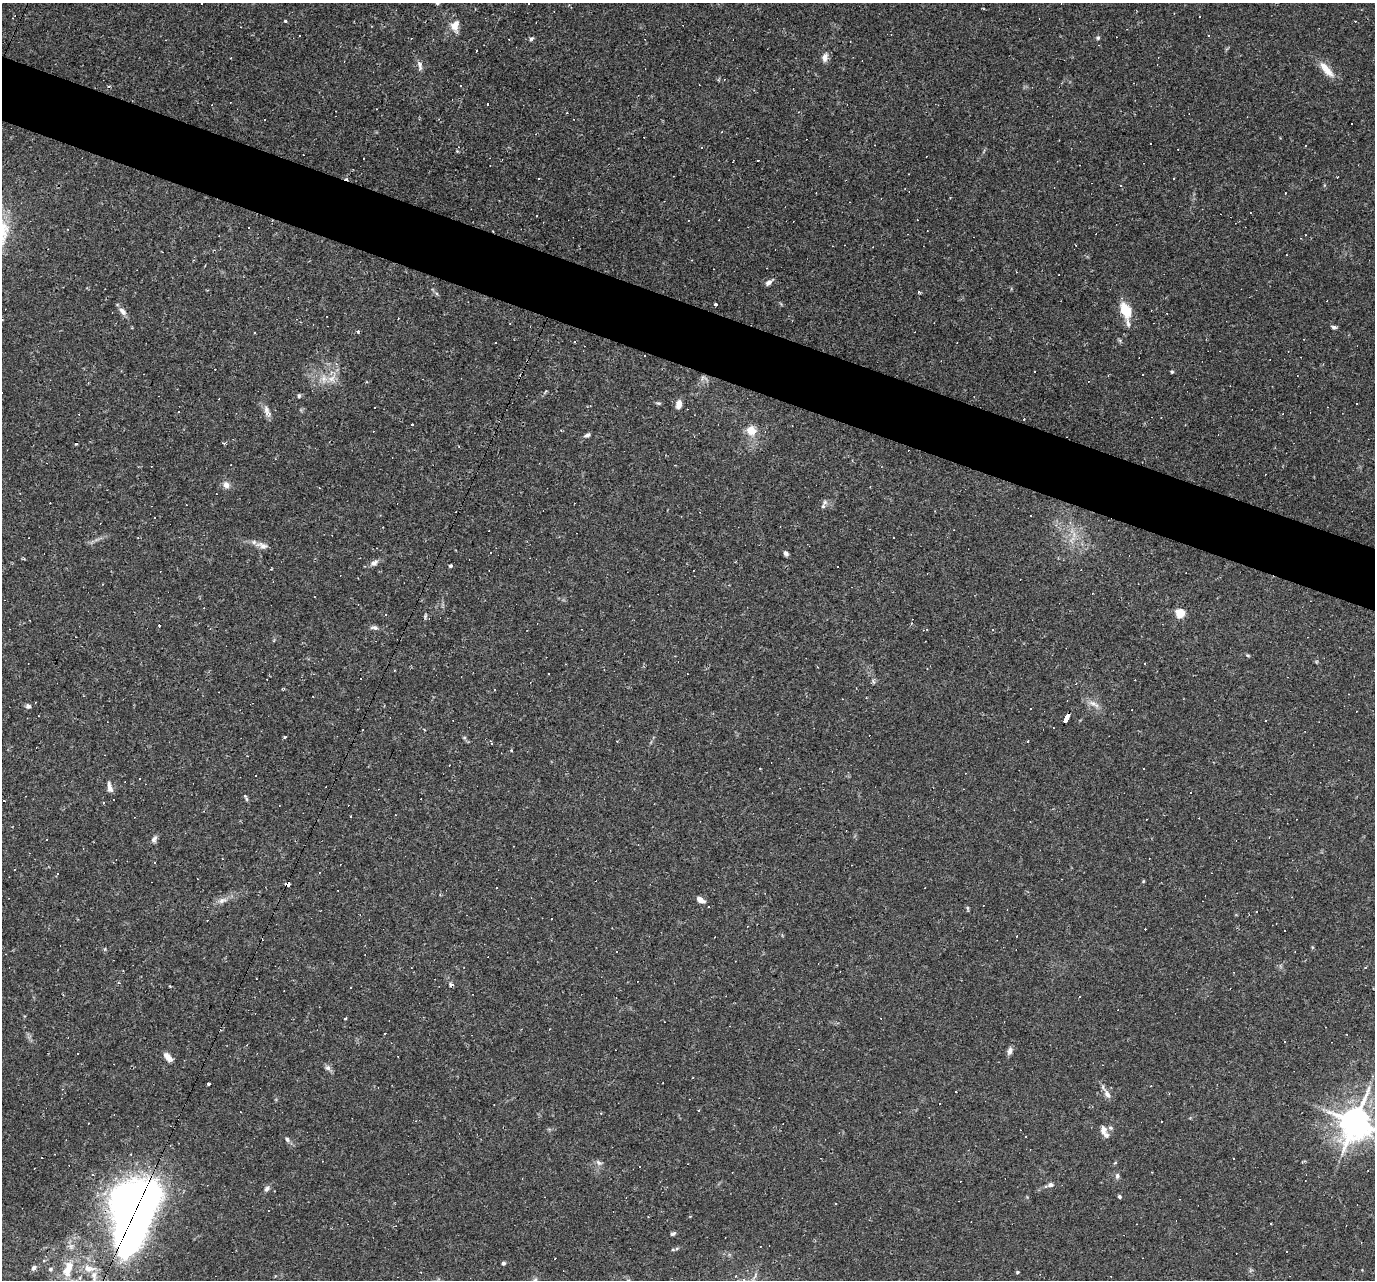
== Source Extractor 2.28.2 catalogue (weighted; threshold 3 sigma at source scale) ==
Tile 11 of 4 x 4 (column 3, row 3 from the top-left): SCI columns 2749-4121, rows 1544-2821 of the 5495 x 5510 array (HDU 1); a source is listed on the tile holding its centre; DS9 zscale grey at full resolution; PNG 1377 x 1282 px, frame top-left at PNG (2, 3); no overlay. Shown black and unused: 5% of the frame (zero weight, under 2 of 3 exposures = <1% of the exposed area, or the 3 px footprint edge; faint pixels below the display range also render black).
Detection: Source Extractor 2.28.2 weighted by HDU 2 'WHT'; one run over the whole footprint, this tile lists its part. Background 0.0261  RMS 0.0036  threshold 0.016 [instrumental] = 3 sigma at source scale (4.5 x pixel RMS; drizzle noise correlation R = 1.50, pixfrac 1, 0.05/0.05 arcsec/px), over >= 5 px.
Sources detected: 247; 118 cosmic-ray / hot-pixel residue — not listed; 9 inside a brighter listed object's ellipse — not listed separately; the other 120 listed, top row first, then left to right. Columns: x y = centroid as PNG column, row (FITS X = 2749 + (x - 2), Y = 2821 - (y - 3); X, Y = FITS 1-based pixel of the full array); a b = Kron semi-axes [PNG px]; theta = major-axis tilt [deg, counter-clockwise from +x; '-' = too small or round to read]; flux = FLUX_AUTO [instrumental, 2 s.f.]
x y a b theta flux
437 3 5 4 - 0.5
285 20 3 3 - 0.81
455 26 15 10 83 3.8
891 34 3 2 - 0.22
299 36 3 2 - 0.38
1209 36 3 3 - 0.84
1098 38 6 4 68 0.53
531 39 6 4 61 0.67
477 51 3 2 - 0.39
825 57 11 7 75 2
420 66 15 6 -82 1.6
1326 69 25 9 -49 5
460 86 3 3 - 0.35
567 113 3 2 - 0.3
264 120 3 2 - 0.36
722 132 3 3 - 0.26
1150 144 3 2 - 0.26
539 179 2 2 - 0.25
1120 185 3 3 - 0.28
1251 213 3 2 - 0.34
537 216 3 2 - 0.23
1076 245 2 2 - 0.34
162 252 3 2 - 0.25
1286 255 2 2 - 0.22
769 282 9 5 36 1.4
918 292 3 3 - 0.58
716 304 3 3 - 45
1125 310 19 11 -68 8.1
122 311 12 7 -48 1.8
2 320 4 3 - 0.37
1334 327 6 5 - 0.69
254 332 3 2 - 0.3
1034 371 3 3 - 0.68
1172 372 4 3 - 0.46
332 378 14 9 34 3.2
299 396 5 4 - 0.51
658 403 7 4 -1 0.51
679 404 9 6 78 2.6
266 410 17 7 -81 2.1
412 424 3 3 - 1.3
751 431 10 8 -18 5.9
587 435 8 5 28 0.92
694 436 4 3 - 0.27
226 485 9 8 - 1.9
825 502 7 6 - 0.93
1070 522 5 5 - 0.65
138 537 3 3 - 0.35
1072 539 13 5 45 1.8
262 545 17 8 -18 2.4
786 553 5 4 - 1.1
374 563 12 7 25 1.6
451 566 4 3 - 0.75
102 584 3 3 - 0.31
1180 613 5 5 - 19
386 615 4 3 - 0.26
911 623 4 3 - 0.33
159 625 3 3 - 8.5
374 628 11 6 -9 1.1
1248 655 6 4 -19 0.44
817 667 4 2 - 0.24
548 673 2 2 - 0.26
495 690 3 2 - 0.25
1093 704 19 7 -26 2.4
28 706 6 6 - 0.93
1067 718 9 4 64 23
1265 721 3 2 - 0.25
285 737 3 3 - 0.87
464 738 6 4 0 0.39
1028 741 3 2 - 0.36
491 742 5 2 - 0.4
511 750 3 3 - 0.49
247 756 2 2 - 0.28
760 768 2 2 - 0.24
110 787 14 6 -77 1.7
1191 792 2 2 - 0.32
245 796 6 4 -41 0.64
350 816 3 2 - 0.35
154 839 12 5 52 1.2
46 840 2 2 - 0.29
154 863 2 2 - 0.28
1143 881 4 4 - 0.33
287 884 4 3 - 5.5
222 900 14 7 19 2.1
700 900 9 5 -29 2.2
709 906 3 3 - 0.46
967 908 7 4 -71 0.53
119 983 4 3 - 0.41
345 1018 3 3 - 0.57
1284 1041 3 2 - 0.46
1010 1051 10 6 73 1.4
168 1057 11 6 -48 2.5
328 1068 9 7 -47 1.2
1372 1076 5 4 - 0.44
209 1084 3 3 - 0.88
956 1092 3 2 - 0.33
1107 1094 13 7 -59 2.1
699 1110 3 3 - 0.5
601 1113 3 3 - 0.3
1355 1122 12 10 74 550
88 1123 2 2 - 0.25
1103 1129 12 8 -74 1.9
287 1139 7 5 -72 0.72
1234 1159 2 2 - 0.31
599 1163 10 6 -35 1.1
1115 1163 5 3 - 0.3
1117 1176 8 5 -90 0.85
1050 1185 8 6 9 1.2
267 1189 8 6 36 1.1
1119 1196 5 4 - 0.55
133 1201 61 38 26 150
673 1234 8 4 28 0.65
760 1246 3 2 - 0.34
1287 1251 3 2 - 0.4
503 1263 4 4 - 0.69
34 1268 7 6 - 1.1
69 1268 20 11 84 6.1
89 1268 21 10 -8 4.6
50 1269 7 6 - 0.85
1017 1272 5 4 - 0.46
80 1278 6 4 -72 0.53
Overlapping masked pixels (flux is a lower limit): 3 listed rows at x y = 1067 718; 287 884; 133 1201
Isophote crosses this tile's border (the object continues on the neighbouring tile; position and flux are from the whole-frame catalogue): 3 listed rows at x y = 437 3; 2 320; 1355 1122
Unlisted compact peaks at least as high as the median listed source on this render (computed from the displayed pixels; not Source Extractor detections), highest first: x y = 425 617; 105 949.